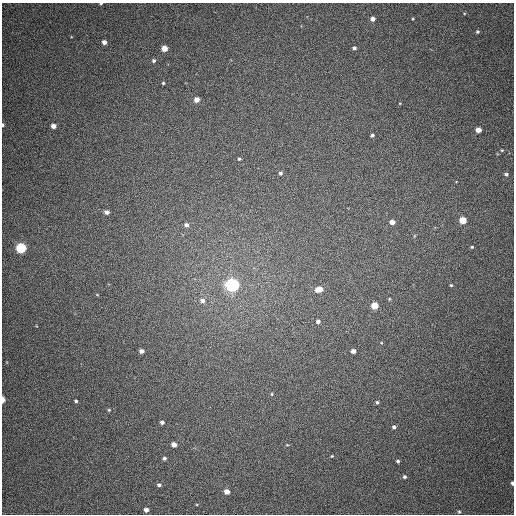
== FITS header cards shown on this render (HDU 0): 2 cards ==
NAXIS1  =                  512
NAXIS2  =                  512

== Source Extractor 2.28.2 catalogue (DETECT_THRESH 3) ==
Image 512 x 512 px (HDU 0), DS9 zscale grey, 1 PNG px = 1 image px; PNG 516 x 516 px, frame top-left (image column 1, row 512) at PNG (2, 3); no overlay
Background 395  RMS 10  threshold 30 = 3 sigma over >= 5 px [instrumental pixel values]
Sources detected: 51; all 51 listed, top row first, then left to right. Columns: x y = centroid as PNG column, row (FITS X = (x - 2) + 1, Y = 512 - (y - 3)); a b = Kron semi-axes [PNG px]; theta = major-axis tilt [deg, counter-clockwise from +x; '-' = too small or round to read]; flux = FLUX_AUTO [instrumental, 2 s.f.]
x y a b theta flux
101 3 4 2 - 830
373 19 5 5 - 3300
413 19 4 3 - 580
477 32 5 4 - 1100
104 42 4 4 - 3300
164 48 4 4 - 9400
354 48 4 3 - 1500
154 61 5 4 - 1400
163 83 4 3 - 850
197 100 5 4 - 5100
3 125 4 3 - 990
53 126 4 4 - 4400
478 130 4 4 - 6500
372 135 4 3 - 1300
502 150 3 2 - 610
239 159 3 3 - 910
280 173 5 5 - 1400
506 174 4 3 - 1100
107 212 4 4 - 3200
463 220 5 4 - 14000
392 222 5 4 - 4500
186 225 5 4 - 2600
472 247 4 3 - 830
21 248 5 5 - 79000
232 285 6 5 - 230000
451 285 3 3 - 750
319 289 7 5 9 8900
97 295 5 3 - 470
389 299 5 3 - 550
202 300 6 6 - 3100
374 305 5 5 - 15000
318 321 5 5 - 2300
141 351 4 4 - 3300
353 351 4 4 - 3800
272 394 4 4 - 670
3 400 5 2 - 6100
76 401 3 3 - 1100
377 402 4 4 - 1100
109 410 4 3 - 630
162 422 4 4 - 2000
394 427 4 3 - 1700
174 444 4 4 - 5000
332 456 4 3 - 540
164 458 4 4 - 1800
398 461 4 3 - 1100
404 477 5 4 - 1300
512 483 4 3 - 1500
159 485 4 4 - 1500
227 491 4 4 - 6300
146 510 4 4 - 3200
459 512 4 4 - 770
At the frame edge (FLAGS 8, measured only in part): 4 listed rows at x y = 101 3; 3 125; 3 400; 512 483